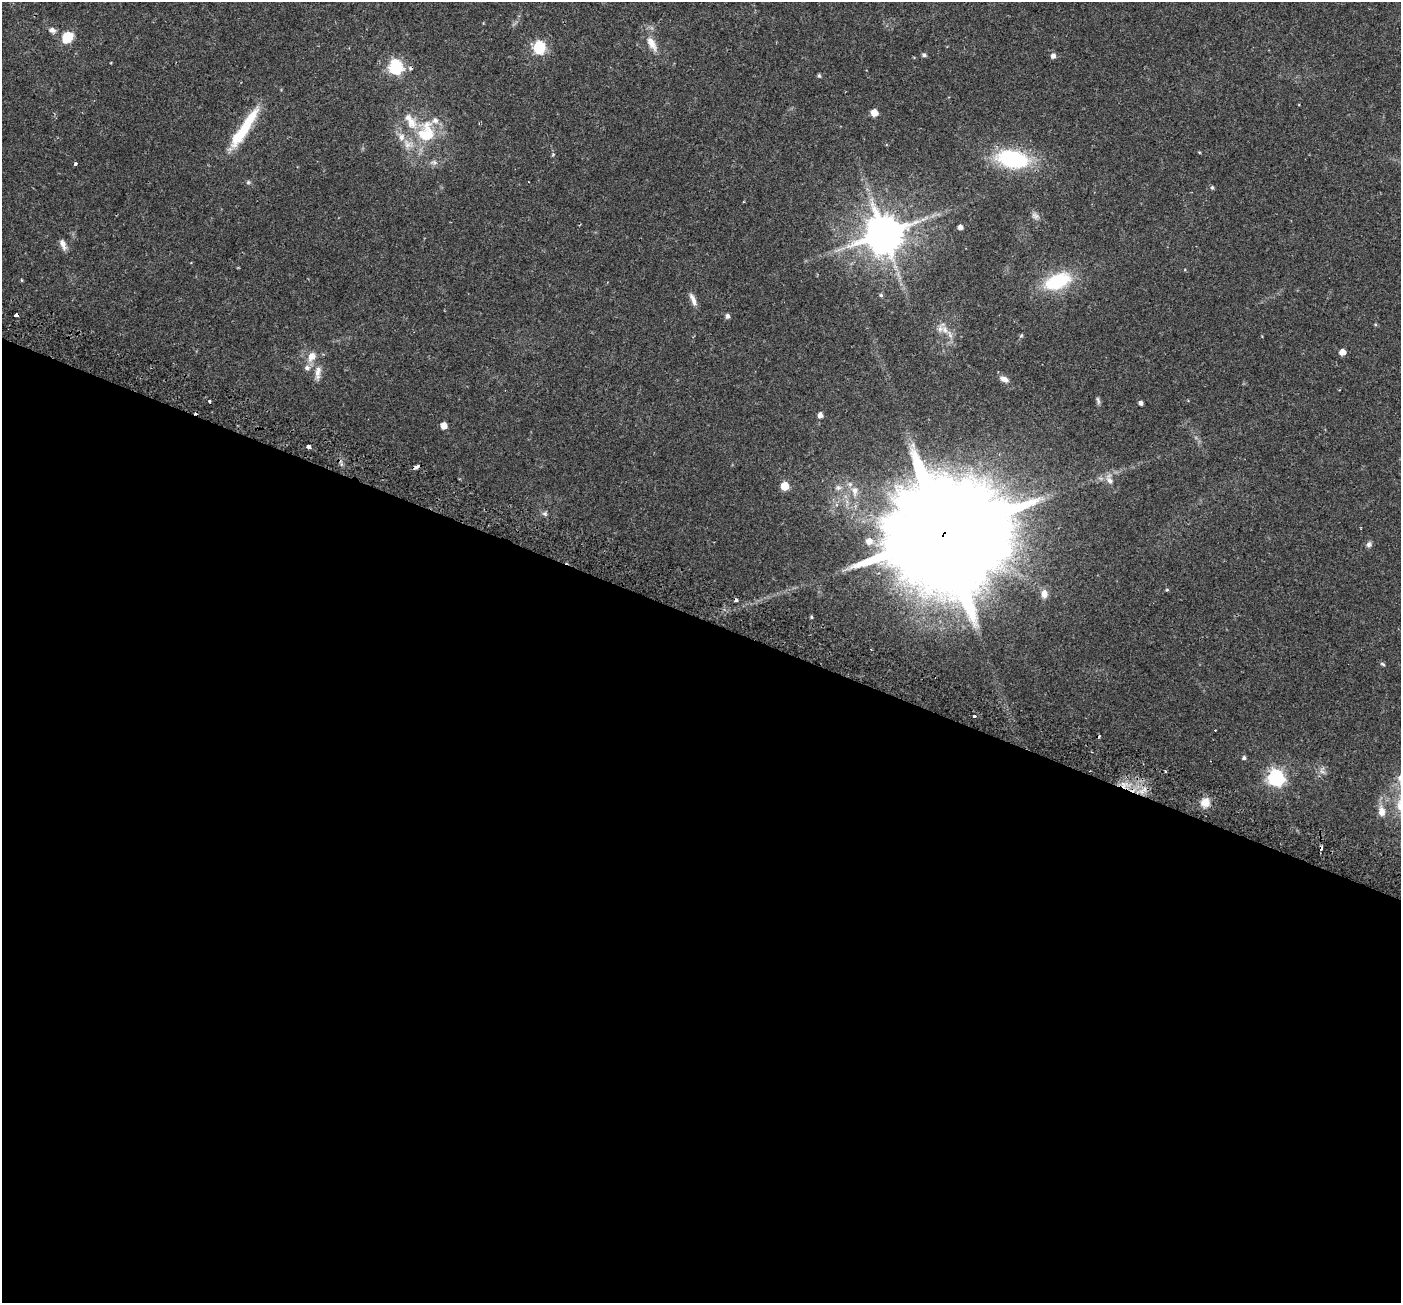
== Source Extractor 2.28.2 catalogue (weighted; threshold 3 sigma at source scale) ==
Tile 14 of 4 x 4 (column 2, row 4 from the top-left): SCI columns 1470-2868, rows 295-1595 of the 5743 x 5856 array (HDU 1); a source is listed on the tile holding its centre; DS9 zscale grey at full resolution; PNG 1403 x 1305 px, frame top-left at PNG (2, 2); no overlay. Shown black and unused: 53% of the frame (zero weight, under 2 of 3 exposures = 5% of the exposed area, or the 3 px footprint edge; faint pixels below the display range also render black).
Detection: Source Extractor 2.28.2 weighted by HDU 2 'WHT'; one run over the whole footprint, this tile lists its part. Background 0.0345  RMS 0.0037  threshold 0.0165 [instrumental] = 3 sigma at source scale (4.5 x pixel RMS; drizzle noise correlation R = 1.50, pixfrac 1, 0.0396/0.0396 arcsec/px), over >= 5 px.
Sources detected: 73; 7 cosmic-ray / hot-pixel residue — not listed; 5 inside a brighter listed object's ellipse — not listed separately; the other 61 listed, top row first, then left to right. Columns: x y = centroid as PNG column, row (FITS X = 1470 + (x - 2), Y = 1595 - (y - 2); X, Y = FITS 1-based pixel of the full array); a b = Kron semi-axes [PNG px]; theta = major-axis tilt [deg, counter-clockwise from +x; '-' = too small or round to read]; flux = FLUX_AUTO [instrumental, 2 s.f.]
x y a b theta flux
52 30 9 7 -20 1.4
67 37 12 9 54 8.5
652 43 21 9 -60 4.3
539 47 6 6 - 44
924 55 5 5 - 0.77
1053 56 6 5 - 1.3
395 67 7 6 - 63
819 76 5 4 - 0.53
874 113 5 5 - 4.2
244 128 58 11 57 16
426 133 28 21 84 17
401 137 12 9 -68 2.5
1013 159 31 17 -12 33
434 162 10 6 -10 1.3
75 164 3 3 - 1.1
248 182 6 5 - 0.56
1212 187 5 4 - 0.54
1035 216 11 8 -39 1.4
960 227 4 4 - 1.5
884 233 11 11 - 1200
63 244 14 7 -70 1.9
22 280 5 3 - 0.3
1057 281 29 15 22 21
881 295 5 4 - 0.53
693 299 18 6 -67 2
16 315 4 3 - 4.3
727 316 5 4 - 1.2
1375 324 5 3 - 0.37
945 330 13 8 -52 2.9
1021 335 6 5 - 0.47
1342 352 5 5 - 3.1
311 357 14 10 64 3.4
318 371 18 8 81 3
1004 379 13 7 -27 1.8
1098 400 11 4 -70 0.79
209 401 3 3 - 0.53
1141 403 4 4 - 1.2
820 415 5 5 - 1.6
444 426 5 5 - 3.5
309 446 4 3 - 2.4
417 467 5 3 - 3.2
1109 480 15 8 -73 2.3
784 486 6 5 - 7.4
838 488 9 7 -5 1.4
854 491 15 9 -84 3.2
545 513 7 5 -7 0.77
944 534 32 26 55 16000
869 541 7 7 - 2.9
1369 544 8 7 - 1
1167 590 4 4 - 0.41
1044 594 10 8 -80 2.4
811 617 4 3 - 0.44
1382 664 7 4 -28 0.52
974 716 3 3 - 1.4
1244 758 5 4 - 0.74
1165 771 3 2 - 0.38
1322 771 9 6 -29 1.3
1276 777 7 7 - 100
1124 785 10 5 53 2.2
1205 802 12 11 - 3.5
1381 811 16 10 -84 3.3
Overlapping masked pixels (flux is a lower limit): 4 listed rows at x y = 16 315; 417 467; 944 534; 1124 785